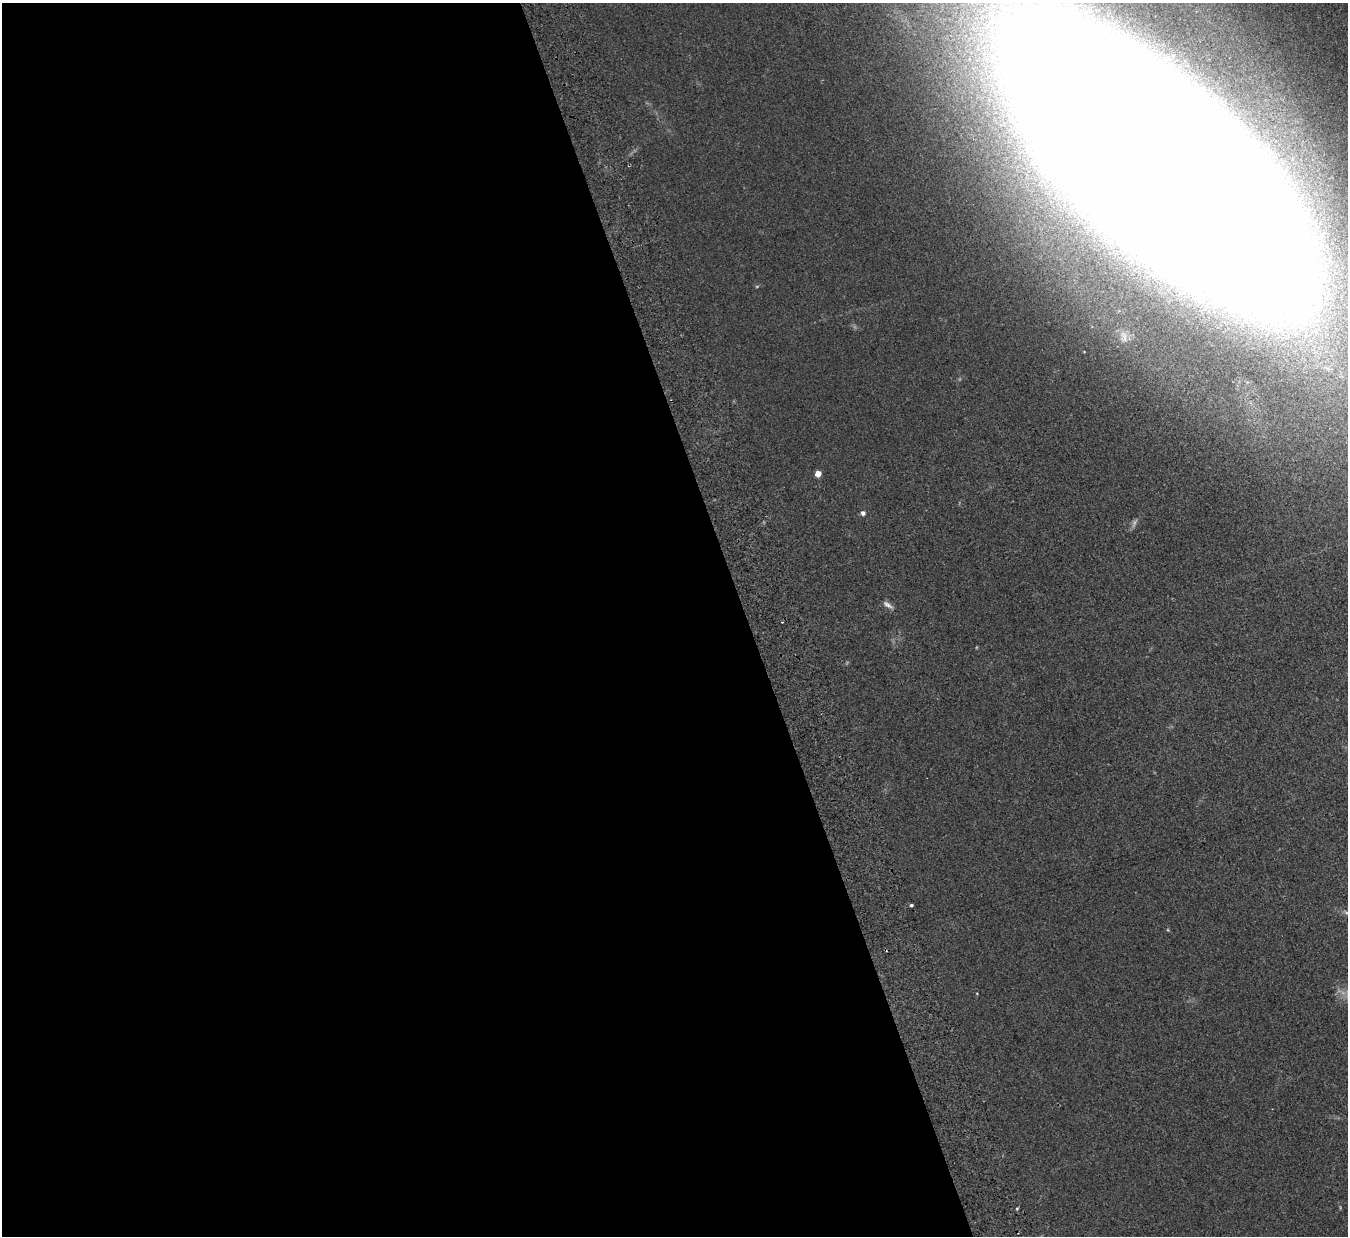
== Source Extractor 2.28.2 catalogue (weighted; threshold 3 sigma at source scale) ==
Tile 9 of 4 x 4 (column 1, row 3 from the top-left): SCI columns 56-1401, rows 1408-2641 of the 5492 x 5407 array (HDU 1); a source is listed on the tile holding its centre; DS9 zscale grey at full resolution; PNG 1350 x 1238 px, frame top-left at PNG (2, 3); no overlay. Shown black and unused: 55% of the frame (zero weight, under 2 of 3 exposures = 3% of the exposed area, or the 3 px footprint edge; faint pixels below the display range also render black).
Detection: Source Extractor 2.28.2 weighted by HDU 2 'WHT'; one run over the whole footprint, this tile lists its part. Background 0.101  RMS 0.011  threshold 0.0517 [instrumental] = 3 sigma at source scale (4.5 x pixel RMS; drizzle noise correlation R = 1.50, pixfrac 1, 0.05/0.05 arcsec/px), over >= 5 px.
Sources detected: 7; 1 too faint to see at this stretch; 1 cosmic-ray / hot-pixel residue — not listed; the other 5 listed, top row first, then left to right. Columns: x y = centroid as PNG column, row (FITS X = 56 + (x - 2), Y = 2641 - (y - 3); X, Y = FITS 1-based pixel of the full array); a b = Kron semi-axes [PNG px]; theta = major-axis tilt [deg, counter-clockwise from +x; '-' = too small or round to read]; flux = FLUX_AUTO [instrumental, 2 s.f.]
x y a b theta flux
1163 168 236 73 -39 12000
818 474 5 4 - 14
863 513 4 4 - 3.9
888 605 14 5 -34 4.5
911 905 3 3 - 9.2
Overlapping masked pixels (flux is a lower limit): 1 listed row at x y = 1163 168
Isophote crosses this tile's border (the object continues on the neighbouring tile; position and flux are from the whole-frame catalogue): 1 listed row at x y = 1163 168